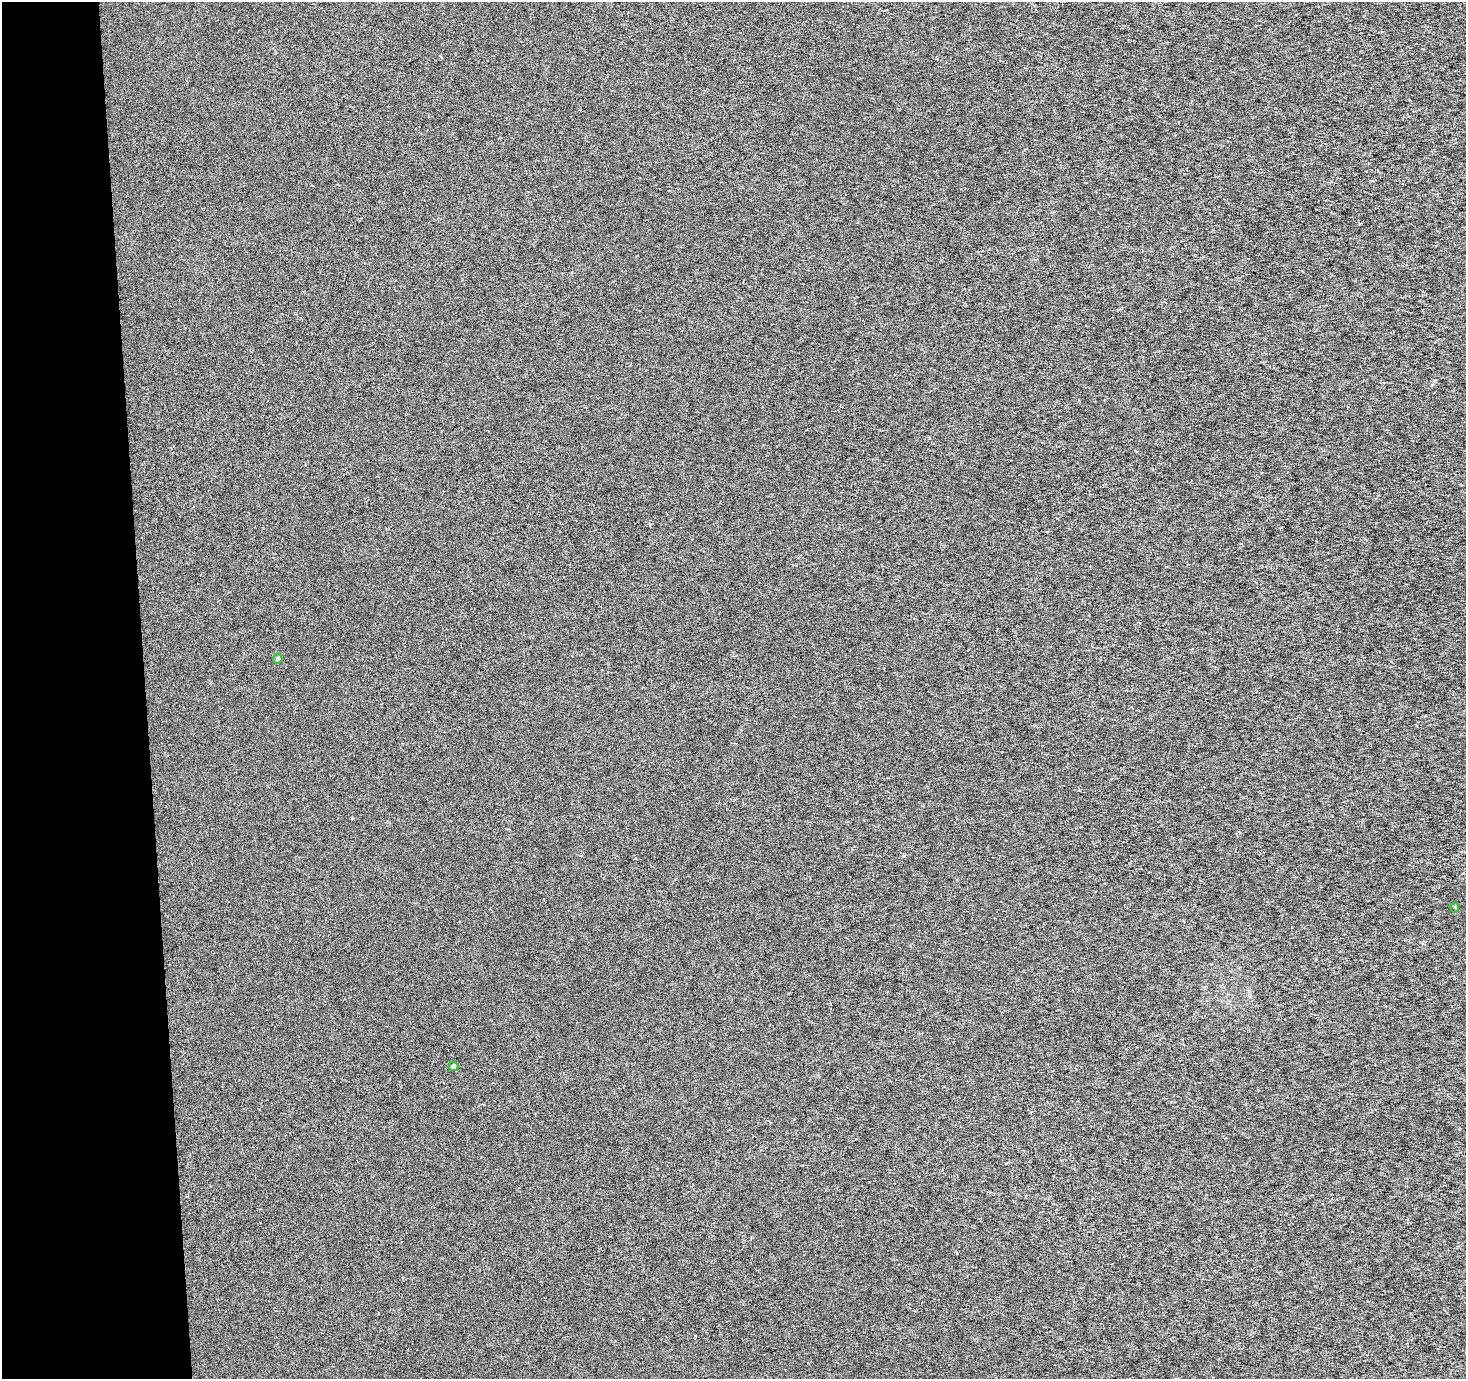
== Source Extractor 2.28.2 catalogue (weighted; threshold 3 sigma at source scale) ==
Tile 4 of 3 x 3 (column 1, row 2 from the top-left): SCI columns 1-1464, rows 1378-2754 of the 4393 x 4131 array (HDU 1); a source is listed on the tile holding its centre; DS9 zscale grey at full resolution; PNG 1468 x 1381 px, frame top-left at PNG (2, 2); each listed source drawn as its Kron ellipse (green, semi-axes under 4 px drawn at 4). Shown black and unused: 10% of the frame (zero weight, under 3 of 6 exposures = <1% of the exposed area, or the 3 px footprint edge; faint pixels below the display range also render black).
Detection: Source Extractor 2.28.2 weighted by HDU 2 'WHT'; one run over the whole footprint, this tile lists its part. Background -1.50e-04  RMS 0.0016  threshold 0.00659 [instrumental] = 3 sigma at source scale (4.09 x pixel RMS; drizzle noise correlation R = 1.36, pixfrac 0.8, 0.0396/0.0396 arcsec/px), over >= 5 px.
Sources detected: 3; all 3 listed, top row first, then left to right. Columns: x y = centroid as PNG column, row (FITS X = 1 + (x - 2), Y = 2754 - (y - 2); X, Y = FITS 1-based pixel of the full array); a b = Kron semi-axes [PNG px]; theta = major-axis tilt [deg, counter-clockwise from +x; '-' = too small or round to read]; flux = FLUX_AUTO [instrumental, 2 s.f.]
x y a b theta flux
278 659 4 4 - 0.64
1455 908 5 3 - 0.41
453 1066 5 4 - 0.58